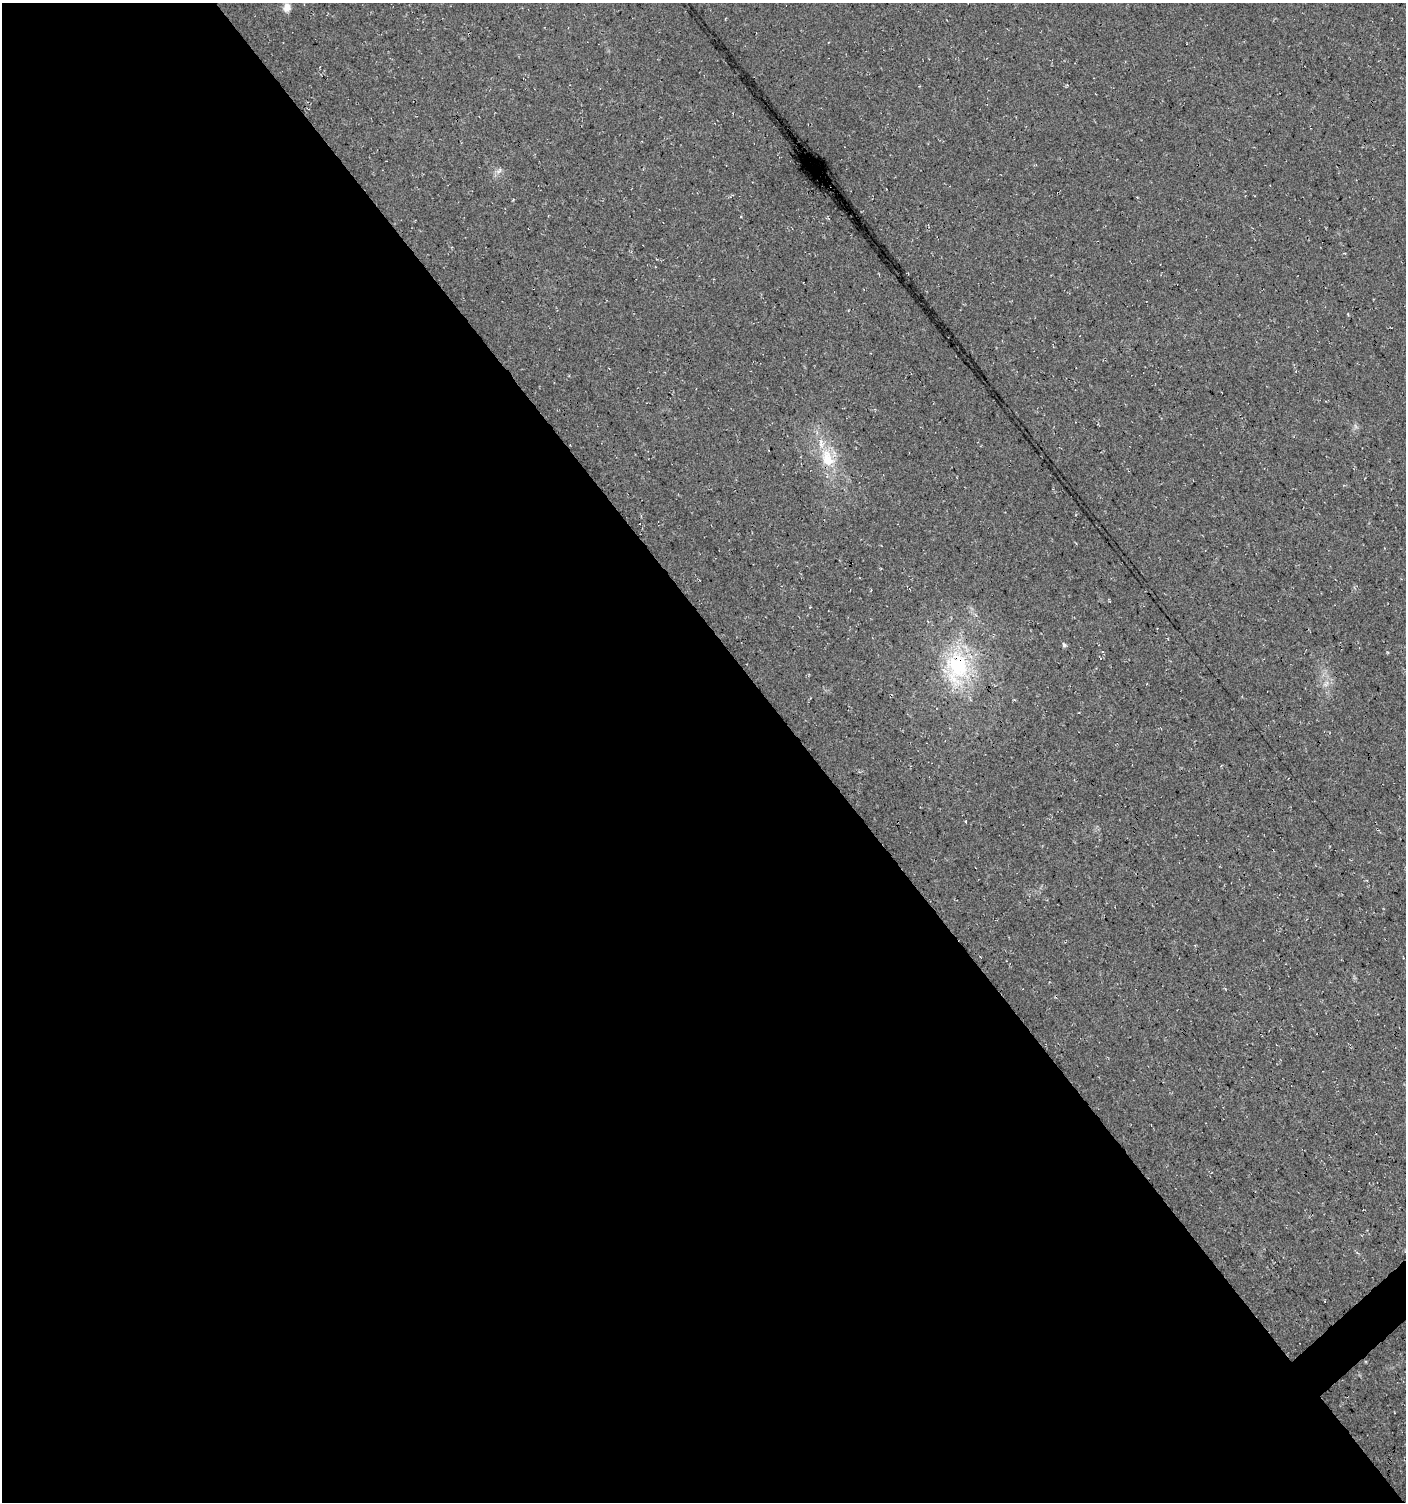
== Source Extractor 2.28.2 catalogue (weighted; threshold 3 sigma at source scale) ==
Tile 9 of 4 x 4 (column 1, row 3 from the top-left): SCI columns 145-1548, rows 1509-3008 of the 5964 x 6007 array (HDU 1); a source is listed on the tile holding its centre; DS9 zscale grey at full resolution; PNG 1408 x 1504 px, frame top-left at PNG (2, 3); no overlay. Shown black and unused: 58% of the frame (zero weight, under 3 of 4 exposures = <1% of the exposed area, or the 3 px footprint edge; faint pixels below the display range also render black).
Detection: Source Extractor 2.28.2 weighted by HDU 2 'WHT'; one run over the whole footprint, this tile lists its part. Background 0.018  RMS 0.0064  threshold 0.0288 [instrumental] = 3 sigma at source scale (4.5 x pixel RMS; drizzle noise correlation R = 1.50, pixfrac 1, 0.0396/0.0396 arcsec/px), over >= 5 px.
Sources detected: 7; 1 inside a brighter listed object's ellipse — not listed separately; the other 6 listed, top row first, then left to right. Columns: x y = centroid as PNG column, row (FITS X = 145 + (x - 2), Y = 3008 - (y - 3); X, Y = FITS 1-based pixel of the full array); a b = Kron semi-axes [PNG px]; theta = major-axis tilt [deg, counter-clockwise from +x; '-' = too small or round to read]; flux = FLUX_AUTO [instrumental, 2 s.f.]
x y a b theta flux
287 7 11 8 90 4.4
499 171 11 3 50 1.6
827 458 27 17 -71 21
1064 645 6 5 - 1.3
957 667 43 29 86 59
1326 684 11 5 46 2.6
Overlapping masked pixels (flux is a lower limit): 1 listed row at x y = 957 667